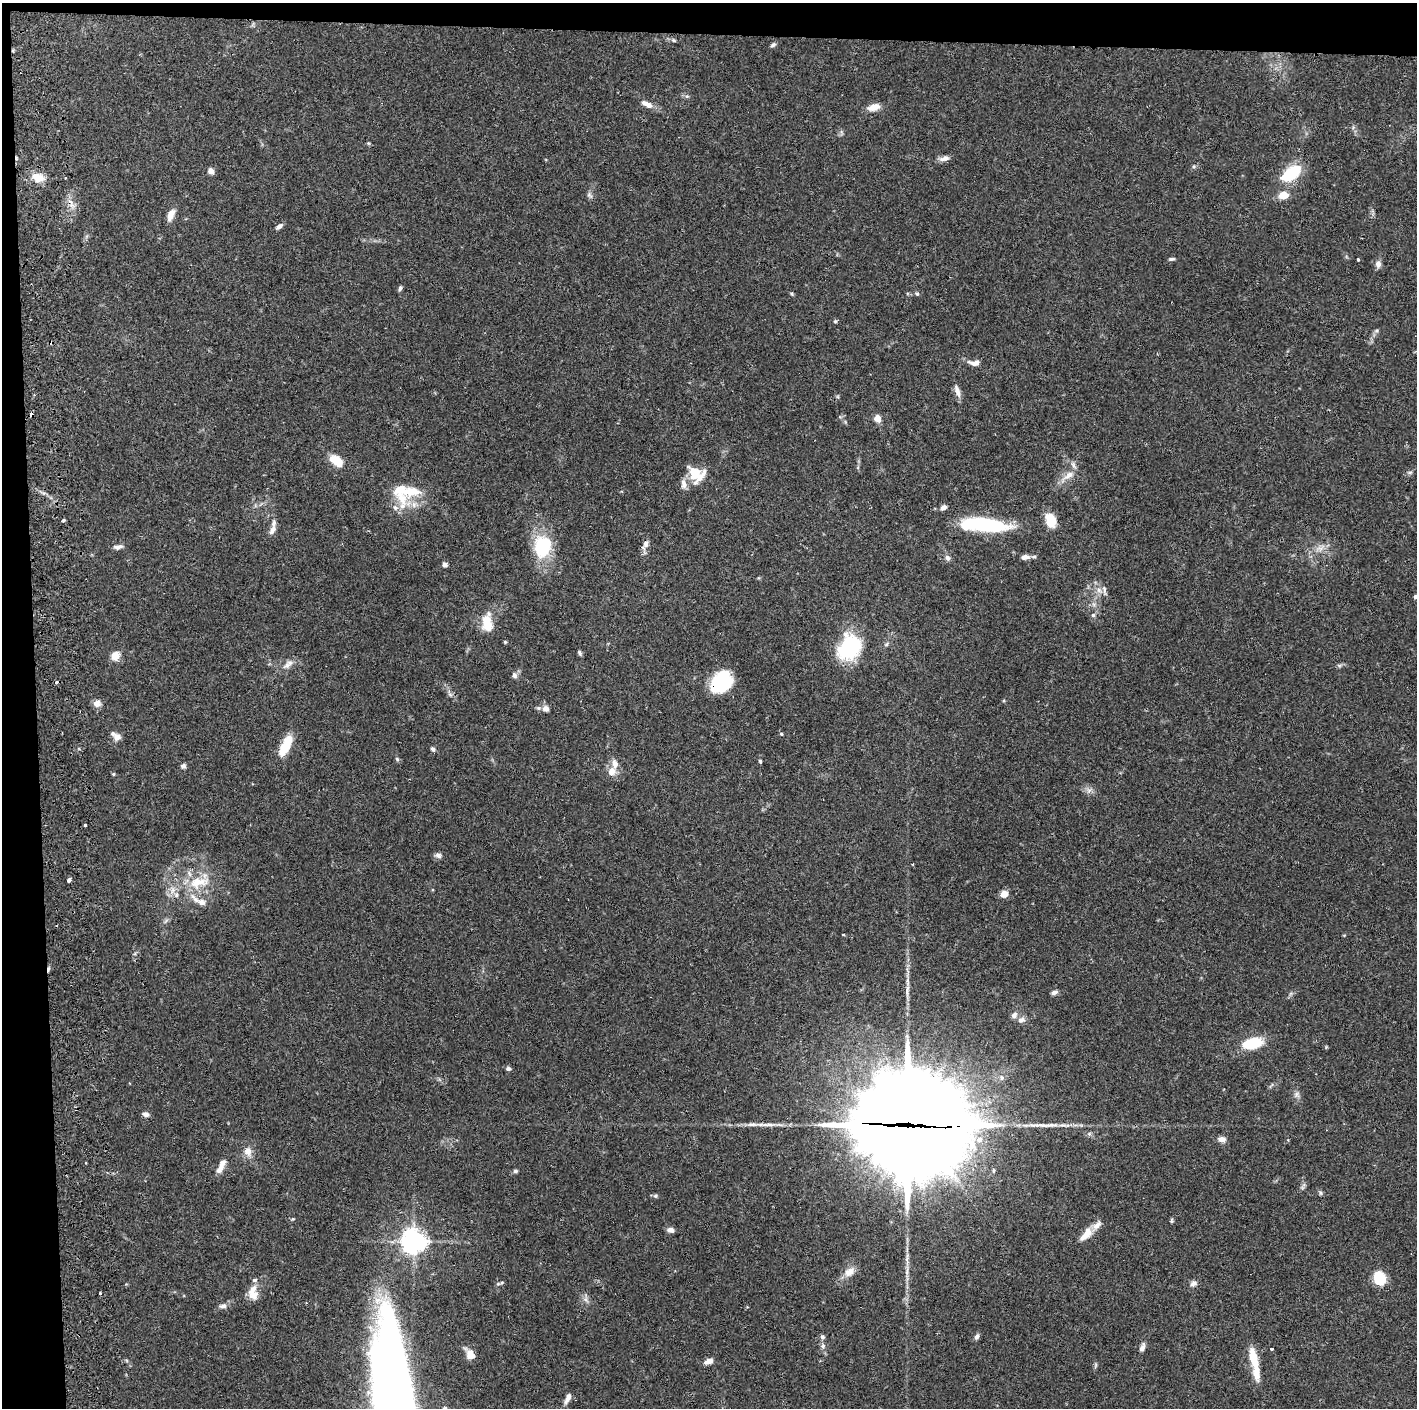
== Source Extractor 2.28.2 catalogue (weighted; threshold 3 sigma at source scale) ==
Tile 1 of 3 x 3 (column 1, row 1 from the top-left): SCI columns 59-1473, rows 2818-4223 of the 4359 x 4230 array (HDU 1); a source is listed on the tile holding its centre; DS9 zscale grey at full resolution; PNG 1419 x 1410 px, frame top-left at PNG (2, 3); no overlay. Shown black and unused: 5% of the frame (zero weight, under 2 of 3 exposures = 3% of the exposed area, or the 3 px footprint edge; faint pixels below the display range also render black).
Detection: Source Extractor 2.28.2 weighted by HDU 2 'WHT'; one run over the whole footprint, this tile lists its part. Background 0.0769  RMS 0.005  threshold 0.0226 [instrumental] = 3 sigma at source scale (4.5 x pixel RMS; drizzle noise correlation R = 1.50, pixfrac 1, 0.05/0.05 arcsec/px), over >= 5 px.
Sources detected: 140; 3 cosmic-ray / hot-pixel residue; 2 long thin detections or spike segments (spike, bleed or trail) — not listed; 15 inside a brighter listed object's ellipse — not listed separately; the other 120 listed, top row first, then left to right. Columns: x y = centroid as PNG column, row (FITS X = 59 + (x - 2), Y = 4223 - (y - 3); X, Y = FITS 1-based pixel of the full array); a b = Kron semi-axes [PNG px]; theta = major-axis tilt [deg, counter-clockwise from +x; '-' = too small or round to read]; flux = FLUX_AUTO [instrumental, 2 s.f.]
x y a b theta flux
674 40 7 4 -20 0.86
773 45 7 5 37 1.3
687 96 6 4 17 0.8
647 104 16 7 -27 4.1
874 107 15 8 13 4.8
944 158 13 7 12 2.6
1194 167 5 3 - 0.61
211 171 6 5 - 2.8
1291 173 27 13 38 19
38 177 13 9 -24 7.2
65 178 2 2 - 0.47
589 195 10 5 -51 1.3
1283 195 9 7 3 6.6
171 215 13 6 68 4.7
279 226 9 5 36 1.7
1172 259 8 4 6 0.92
1358 260 3 3 - 0.58
1378 264 9 7 -84 2.5
400 288 7 4 67 1
792 294 5 4 - 0.65
917 294 6 4 -47 0.8
835 321 5 5 - 0.62
1376 331 6 4 19 0.83
974 363 15 7 -2 3.1
957 391 17 6 -70 3
878 419 8 7 - 3.8
337 461 13 8 -39 12
1410 472 7 4 1 0.86
696 474 20 15 -37 12
1068 476 24 8 37 5.4
683 484 15 7 -87 2.9
413 491 25 15 12 12
943 507 7 5 31 2.1
395 508 9 6 -49 2
63 520 4 3 - 0.72
1051 520 14 9 -71 11
983 525 59 14 -4 39
272 530 13 7 62 2.6
645 545 14 7 61 2.6
543 546 25 19 80 28
118 547 12 6 8 2
1320 548 15 7 32 3.8
1025 557 10 6 3 2.8
947 558 8 7 - 1.6
445 565 6 5 - 1.5
1099 590 7 7 - 2.1
1415 597 5 5 - 1.1
1093 615 5 5 - 0.93
487 622 23 12 -88 11
505 642 4 4 - 0.61
850 647 25 20 56 44
580 653 7 5 -64 0.89
115 656 6 6 - 9.2
287 665 13 7 28 2.9
1339 665 6 4 -19 0.8
514 675 8 6 -77 1.7
722 682 22 17 48 30
450 694 7 4 -20 1
97 703 10 9 - 2.9
546 709 8 8 - 2.8
781 734 4 4 - 0.58
117 737 10 8 -36 3.5
285 746 27 10 63 11
433 749 6 5 - 1
397 759 6 5 - 0.79
760 762 4 3 - 0.96
183 766 6 5 - 1.6
612 771 13 11 62 4.4
113 774 4 4 - 0.6
1089 790 8 6 70 1.8
85 825 3 3 - 0.73
438 855 9 7 -13 1.7
69 880 4 3 - 3.8
198 882 33 17 11 18
1004 894 7 7 - 4.4
196 900 25 7 -49 4.8
844 935 3 2 - 0.58
907 991 23 4 85 3.3
1054 992 8 5 22 1.6
1014 1015 9 8 - 2.2
1021 1020 11 8 21 2.3
1252 1043 17 10 14 20
1326 1047 4 4 - 0.48
508 1069 7 5 -10 1.3
1296 1094 9 7 -68 1.8
146 1114 8 5 -11 2
909 1125 52 36 -6 10000
1089 1134 7 5 -44 1.1
980 1139 8 8 - 3.2
1222 1139 10 7 0 2.5
248 1151 10 9 - 4.2
86 1163 2 2 - 0.45
219 1170 13 7 52 3.1
515 1171 6 4 2 1
1320 1193 7 5 -58 0.9
655 1196 7 5 0 0.91
1171 1221 8 4 90 0.66
671 1230 8 5 -12 2.3
1086 1234 21 9 50 6.5
413 1241 8 8 - 360
907 1271 18 4 84 2.8
849 1272 17 11 36 4.7
1379 1278 13 10 -65 16
502 1282 7 4 24 0.86
1193 1283 10 8 26 1.9
253 1290 21 9 66 5.5
100 1294 3 3 - 0.79
585 1299 7 5 -45 1.5
223 1306 11 6 5 2
822 1337 6 5 - 1.4
977 1337 8 5 69 1.4
823 1346 8 6 -81 1.6
1142 1348 8 5 69 2.5
1271 1349 3 3 - 1.6
470 1355 13 8 -56 5.7
1254 1359 29 9 -75 12
708 1361 10 5 21 3.2
568 1398 12 5 66 2.9
395 1404 128 27 -84 940
445 1408 6 5 - 0.86
Overlapping masked pixels (flux is a lower limit): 3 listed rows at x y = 722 682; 909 1125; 395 1404
Isophote crosses this tile's border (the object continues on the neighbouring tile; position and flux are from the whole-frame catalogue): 3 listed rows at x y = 1415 597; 395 1404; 445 1408